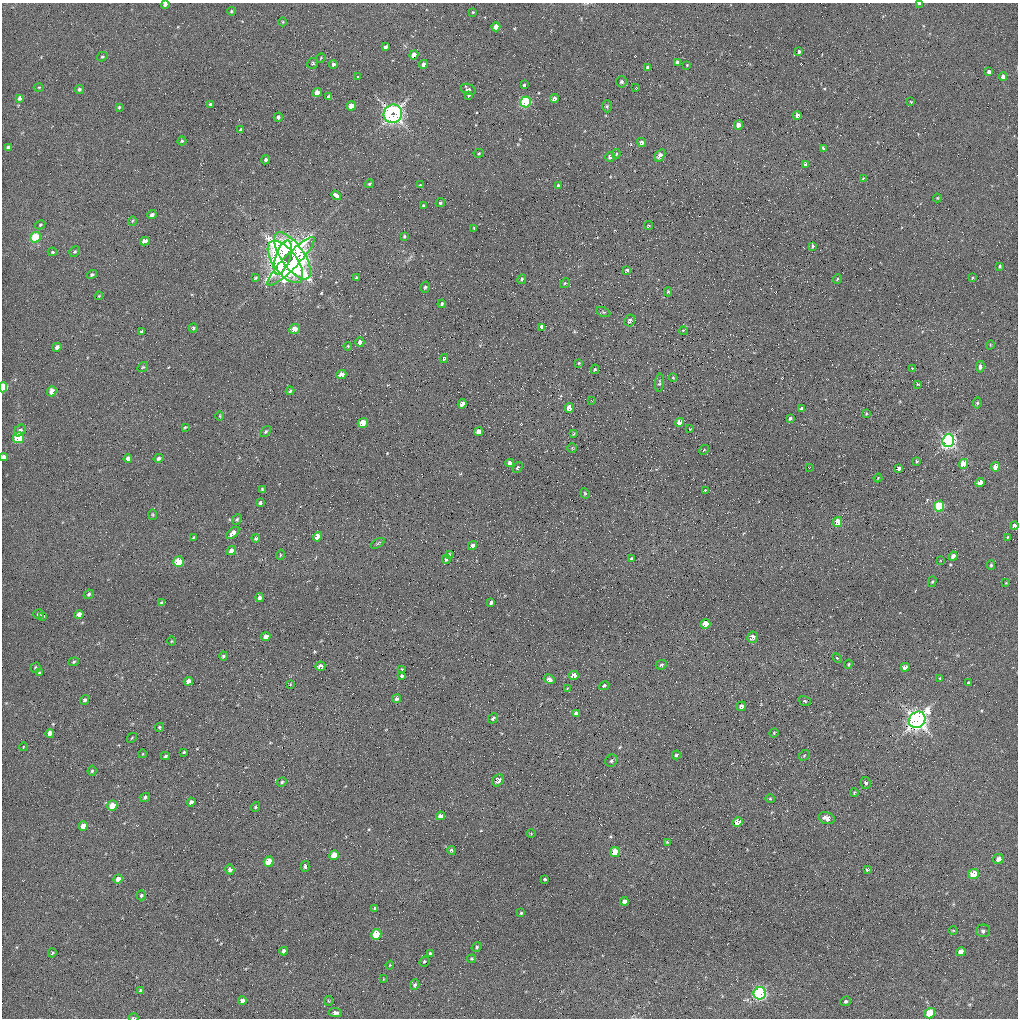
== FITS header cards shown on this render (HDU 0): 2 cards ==
NAXIS1  =                 1016 / length of data axis 1
NAXIS2  =                 1016 / length of data axis 2

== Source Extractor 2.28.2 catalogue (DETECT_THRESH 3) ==
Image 1016 x 1016 px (HDU 0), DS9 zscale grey, 1 PNG px = 1 image px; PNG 1020 x 1020 px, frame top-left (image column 1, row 1016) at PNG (2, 3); each listed source drawn as its Kron ellipse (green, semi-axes under 4 px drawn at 4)
Background 62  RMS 4.7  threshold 14.1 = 3 sigma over >= 5 px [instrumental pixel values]
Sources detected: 271; all 271 listed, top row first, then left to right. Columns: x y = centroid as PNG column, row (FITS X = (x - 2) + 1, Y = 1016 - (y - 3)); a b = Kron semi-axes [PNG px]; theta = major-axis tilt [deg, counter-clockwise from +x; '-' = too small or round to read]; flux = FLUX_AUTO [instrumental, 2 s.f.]
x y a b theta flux
165 4 4 3 - 890
919 4 4 2 - 560
231 11 4 3 - 370
473 12 3 3 - 290
283 22 4 3 - 260
496 27 4 4 - 3600
385 47 4 3 - 2200
799 52 3 3 - 610
414 55 4 4 - 2800
102 57 5 4 - 400
321 58 5 4 - 330
313 63 6 5 - 580
677 63 4 3 - 1200
333 64 4 4 - 830
423 64 4 4 - 1200
687 65 3 3 - 220
648 68 4 4 - 1200
989 72 4 3 - 1300
358 77 3 2 - 470
1003 77 4 4 - 1600
622 82 5 5 - 610
524 85 3 3 - 380
39 87 5 3 - 290
636 88 4 2 - 230
79 89 5 4 - 520
468 89 8 5 -20 1300
317 93 4 4 - 2800
469 95 3 3 - 520
329 97 4 4 - 1300
20 98 4 4 - 1300
554 99 4 4 - 1200
525 102 5 5 - 24000
911 102 3 3 - 300
211 104 4 4 - 560
351 106 5 4 - 2600
607 106 6 5 - 530
119 107 4 3 - 340
393 114 9 9 - 110000
797 115 4 3 - 1500
278 117 4 4 - 740
738 125 5 4 - 2100
240 130 4 3 - 480
182 141 4 4 - 370
641 142 5 4 - 1100
8 147 4 3 - 550
823 148 3 3 - 570
479 153 5 4 - 380
616 154 5 4 - 400
660 155 7 4 55 1500
610 157 5 4 - 970
266 160 5 3 - 2400
805 164 4 3 - 600
863 179 4 3 - 480
369 184 4 4 - 410
420 185 4 2 - 230
558 185 4 3 - 410
336 195 5 3 - 6600
937 198 4 4 - 280
440 203 5 4 - 520
423 205 4 3 - 330
152 215 4 4 - 940
132 221 5 3 - 270
40 225 5 3 - 330
648 226 4 4 - 370
474 228 3 3 - 290
404 236 4 3 - 440
35 237 5 5 - 12000
145 241 5 4 - 2700
813 246 4 3 - 750
75 251 5 5 - 530
52 252 4 4 - 370
292 256 27 11 -55 110000
283 257 18 7 71 72000
291 261 33 7 46 56000
285 262 25 12 -53 110000
1000 266 3 3 - 370
627 270 4 4 - 760
92 275 5 4 - 610
255 278 4 2 - 360
357 278 4 3 - 630
972 278 3 3 - 290
522 279 5 4 - 500
837 279 5 4 - 330
565 283 5 4 - 350
425 287 6 4 73 560
668 292 4 4 - 370
99 296 4 3 - 300
442 304 4 4 - 480
603 312 7 4 -25 550
630 321 6 5 - 1100
541 327 4 3 - 2000
193 328 4 4 - 450
294 329 5 5 - 2700
683 331 4 3 - 440
142 332 4 4 - 2200
360 342 5 4 - 1200
990 345 4 3 - 250
348 346 4 3 - 320
57 347 4 4 - 1000
444 358 4 3 - 410
579 363 3 3 - 260
143 367 6 4 35 390
980 367 6 4 82 940
912 368 3 3 - 220
595 369 5 4 - 470
341 375 5 4 - 2400
673 378 4 3 - 400
659 383 9 4 83 580
918 384 4 3 - 300
3 387 5 4 - 12000
52 391 5 4 - 2500
290 391 4 3 - 560
592 401 4 2 - 260
977 403 5 4 - 480
462 404 4 4 - 1700
569 408 5 4 - 3800
801 409 4 3 - 800
866 414 3 2 - 270
220 416 4 3 - 290
790 418 3 3 - 530
679 422 4 4 - 2300
363 423 5 4 - 5500
185 427 4 3 - 310
690 429 3 2 - 190
20 431 6 5 - 970
266 432 6 4 50 440
478 432 4 4 - 2100
574 434 3 3 - 330
18 438 5 5 - 15000
948 441 6 6 - 100000
572 448 5 5 - 330
704 450 5 3 - 210
3 457 4 3 - 1100
159 458 5 4 - 740
128 459 4 4 - 1400
917 461 4 3 - 360
510 463 4 4 - 1600
963 464 5 4 - 5900
517 467 6 4 52 490
809 467 3 2 - 190
995 467 5 4 - 3200
899 469 4 4 - 5200
878 478 4 3 - 210
980 483 5 4 - 2600
262 489 4 4 - 310
705 490 3 2 - 260
585 493 5 4 - 360
260 503 4 3 - 640
939 506 5 5 - 16000
153 515 5 4 - 360
237 519 5 4 - 470
838 522 5 4 - 6100
1014 526 4 4 - 1100
233 533 8 4 42 1600
193 537 4 3 - 280
318 537 5 4 - 2600
1007 537 4 3 - 320
256 538 4 3 - 560
378 543 8 3 31 470
472 546 5 4 - 930
231 551 5 4 - 1200
449 554 3 3 - 290
280 555 5 3 - 260
953 556 4 4 - 1500
446 559 4 3 - 570
631 559 3 3 - 530
940 560 3 3 - 230
179 562 5 5 - 11000
991 565 5 4 - 440
932 582 5 4 - 420
1006 583 3 2 - 240
89 594 5 4 - 590
260 598 4 4 - 950
491 602 4 3 - 630
162 603 4 4 - 620
39 614 5 4 - 680
79 615 4 4 - 2300
43 616 4 3 - 390
705 624 5 4 - 5200
266 637 5 4 - 1800
752 637 6 5 - 1900
171 641 5 3 - 260
223 656 4 3 - 550
837 658 6 3 -45 340
74 662 5 4 - 400
848 664 4 3 - 320
661 665 6 4 24 650
320 666 5 4 - 1400
905 667 5 4 - 1300
35 668 5 4 - 470
402 669 3 3 - 400
39 673 4 4 - 380
574 675 5 4 - 3200
402 676 4 3 - 540
940 678 4 3 - 300
549 679 6 4 -26 1100
188 681 4 4 - 1600
969 683 4 3 - 850
290 684 4 3 - 260
604 686 5 4 - 540
567 688 3 3 - 330
397 699 5 4 - 760
85 700 5 4 - 680
805 701 6 4 -17 500
741 706 5 4 - 1100
576 713 4 4 - 950
493 718 6 4 48 760
917 720 9 7 47 190000
159 727 4 4 - 400
50 733 4 4 - 1800
774 733 5 4 - 300
132 738 5 2 - 250
23 747 4 3 - 210
183 752 3 3 - 960
142 754 4 2 - 220
676 755 4 3 - 510
804 755 6 4 46 360
165 756 4 3 - 490
611 761 6 5 - 670
92 771 5 4 - 480
498 780 7 5 46 1700
282 782 5 4 - 470
866 783 6 5 - 690
854 792 4 3 - 410
145 797 5 4 - 720
770 799 5 4 - 380
191 802 4 4 - 940
112 805 5 5 - 4100
255 807 5 4 - 420
440 816 4 4 - 1600
827 818 8 5 -15 2000
738 822 5 4 - 3100
83 826 5 4 - 2700
531 834 5 3 - 260
667 842 3 3 - 370
451 850 4 4 - 500
615 852 5 4 - 5800
334 855 5 4 - 4300
998 859 5 5 - 1500
269 862 5 4 - 6500
305 866 5 4 - 780
230 870 5 4 - 1300
867 870 4 4 - 480
973 874 6 5 - 5400
118 879 5 4 - 1900
545 879 3 3 - 420
141 895 5 4 - 540
624 901 4 4 - 1300
375 908 4 3 - 690
521 913 4 4 - 400
953 930 5 3 - 290
983 931 7 6 - 810
376 934 5 5 - 11000
477 947 5 4 - 440
284 951 4 3 - 1100
961 952 5 4 - 2000
52 953 4 4 - 430
430 954 4 3 - 690
471 959 4 3 - 300
424 961 5 4 - 430
390 965 4 3 - 250
383 979 3 2 - 190
415 985 5 4 - 650
140 991 4 4 - 600
760 993 6 6 - 64000
242 1001 4 4 - 1400
328 1001 5 3 - 280
846 1001 5 4 - 590
335 1013 6 4 -6 980
930 1013 5 5 - 9100
133 1018 5 2 - 400
At the frame edge (FLAGS 8, measured only in part): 5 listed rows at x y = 165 4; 919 4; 3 387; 3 457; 133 1018

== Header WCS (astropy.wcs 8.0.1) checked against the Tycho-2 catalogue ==
Header WCS as astropy/WCSLIB reads it (applying the file's SIP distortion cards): RA---SIN-SIP/DEC--SIN-SIP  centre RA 00:03:46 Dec +14:42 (0.94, +14.69 deg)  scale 2.78 x 2.74 arcsec/px (non-square pixels)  FOV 47.0' x 46.4'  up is +156 deg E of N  parity normal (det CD < 0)
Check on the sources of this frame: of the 60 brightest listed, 20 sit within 4.1 arcsec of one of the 35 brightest Tycho-2 stars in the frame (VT <= 13.14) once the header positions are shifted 0.12 arcsec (0.10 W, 0.06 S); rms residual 1.40 arcsec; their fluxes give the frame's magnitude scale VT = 21.28 - 2.5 log10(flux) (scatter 0.40 mag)
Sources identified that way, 19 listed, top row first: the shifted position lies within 4.1 arcsec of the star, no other Tycho-2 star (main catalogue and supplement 1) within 8.2 arcsec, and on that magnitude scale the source's flux lands within +1.5 / -3 mag of the star's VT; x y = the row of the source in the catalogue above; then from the Tycho-2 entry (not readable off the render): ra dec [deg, ICRS J2000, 3 dp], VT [Tycho-2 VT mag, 2 dp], TYC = Tycho-2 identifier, HIP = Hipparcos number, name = IAU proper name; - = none
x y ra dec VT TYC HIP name
393 114 0.984 +14.379 7.11 600-248-1 308 -
35 237 0.685 +14.352 11.05 600-218-1 - -
3 387 0.613 +14.446 11.41 600-803-1 - -
462 404 0.942 +14.603 13.14 600-391-1 - -
679 422 1.094 +14.684 12.65 600-445-1 - -
18 438 0.608 +14.487 10.88 600-623-1 - -
980 483 1.294 +14.820 12.84 600-227-1 - -
939 506 1.257 +14.824 12.19 600-339-1 - -
179 562 0.685 +14.624 11.76 600-515-1 - -
574 675 0.936 +14.827 12.00 600-195-1 - -
917 720 1.172 +14.965 7.42 600-85-1 378 -
112 805 0.558 +14.772 11.64 600-415-1 - -
738 822 1.008 +14.980 12.12 600-101-1 - -
334 855 0.704 +14.876 12.12 600-311-1 - -
269 862 0.654 +14.860 11.63 600-107-1 - -
973 874 1.163 +15.089 12.07 1178-1607-1 - -
376 934 0.709 +14.944 12.19 600-419-1 - -
760 993 0.969 +15.105 10.28 1178-1531-1 - -
930 1013 1.086 +15.172 11.75 1178-1708-1 - -